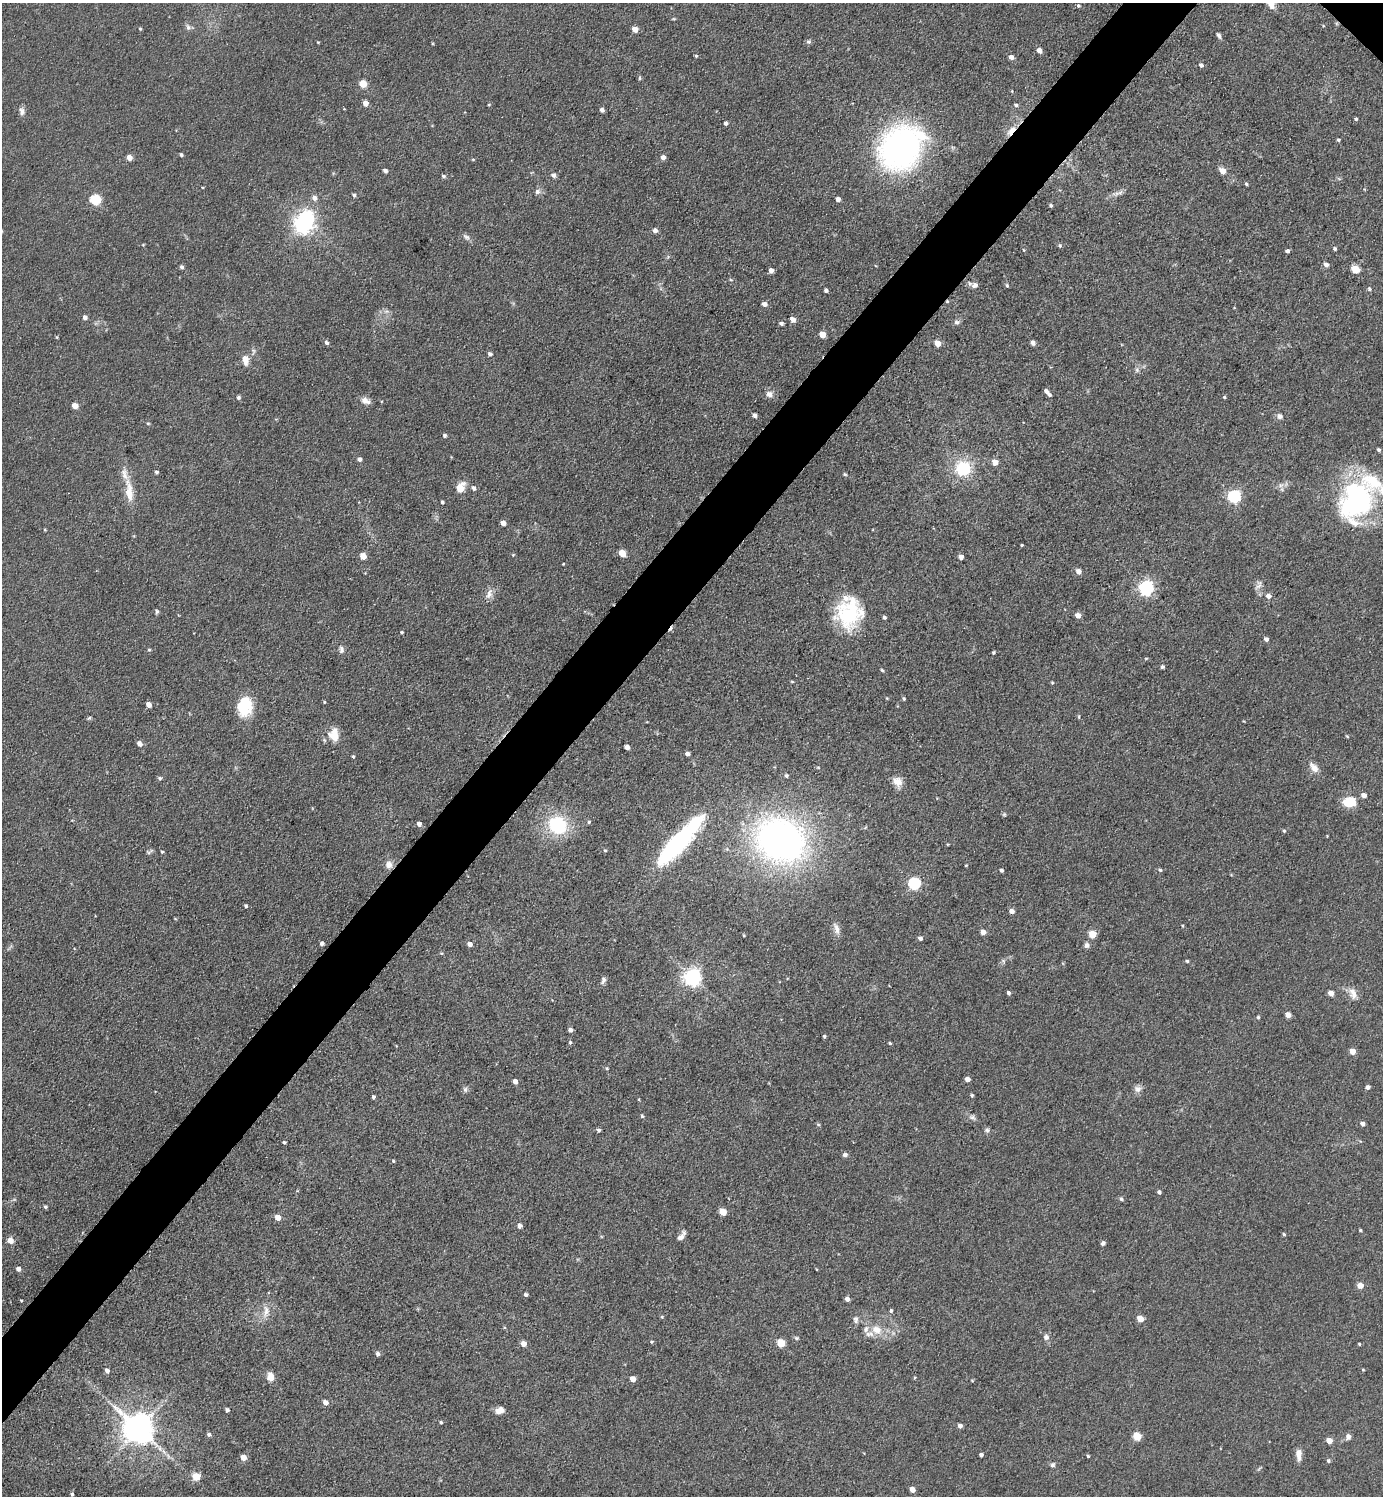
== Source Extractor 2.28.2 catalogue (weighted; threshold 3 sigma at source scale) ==
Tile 7 of 4 x 4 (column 3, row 2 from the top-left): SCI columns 3062-4442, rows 2989-4482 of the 5979 x 5977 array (HDU 1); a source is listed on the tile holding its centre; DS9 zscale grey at full resolution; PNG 1385 x 1498 px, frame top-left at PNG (2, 3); no overlay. Shown black and unused: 5% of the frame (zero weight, under 3 of 5 exposures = <1% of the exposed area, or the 3 px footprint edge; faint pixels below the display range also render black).
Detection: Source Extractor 2.28.2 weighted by HDU 2 'WHT'; one run over the whole footprint, this tile lists its part. Background 0.0607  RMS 0.0073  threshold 0.0326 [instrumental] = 3 sigma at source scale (4.5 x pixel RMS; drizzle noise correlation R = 1.50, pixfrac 1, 0.05/0.05 arcsec/px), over >= 5 px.
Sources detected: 259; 4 inside a brighter object's white glare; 2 cosmic-ray / hot-pixel residue — not listed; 7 inside a brighter listed object's ellipse — not listed separately; the other 246 listed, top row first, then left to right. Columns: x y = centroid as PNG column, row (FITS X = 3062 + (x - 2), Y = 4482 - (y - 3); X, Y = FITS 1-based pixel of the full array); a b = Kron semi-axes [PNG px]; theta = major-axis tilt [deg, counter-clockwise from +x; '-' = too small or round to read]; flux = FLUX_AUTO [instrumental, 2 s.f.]
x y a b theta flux
1078 6 4 4 - 1.1
188 27 7 6 - 2
140 29 4 3 - 0.91
635 29 5 4 - 7.2
1219 35 7 4 -67 1.9
318 42 4 3 - 0.53
808 42 7 6 - 1.5
1039 50 5 4 - 4.6
696 56 4 4 - 0.89
1011 57 5 4 - 3.7
1201 65 5 4 - 1.9
639 78 5 3 - 0.9
363 84 5 5 - 16
365 103 5 4 - 5.6
489 105 4 4 - 0.64
1016 105 5 4 - 1.3
602 110 4 4 - 2.8
22 111 11 7 -84 3
1356 119 3 3 - 1.4
725 123 4 4 - 2
1011 131 15 6 50 7.5
1338 140 4 3 - 1
900 149 37 32 64 240
181 155 4 3 - 1.3
663 157 5 5 - 3.3
129 158 5 4 - 6.1
473 159 4 3 - 0.7
385 171 4 4 - 2.4
1223 171 5 4 - 9.1
553 175 6 5 - 2.5
443 176 5 4 - 1.6
1246 184 4 3 - 1
203 187 4 2 - 0.59
537 191 8 7 - 2.5
1117 193 20 3 15 3.1
354 195 5 4 - 1.6
315 198 6 5 - 3.2
95 199 6 5 - 49
838 199 4 4 - 3.3
1051 205 4 4 - 1.4
302 225 7 6 - 260
655 230 5 5 - 3.6
466 237 10 6 -33 2.3
143 245 4 3 - 0.58
1060 246 5 4 - 1.3
1335 249 4 4 - 1.2
1024 250 5 3 - 0.63
1287 251 4 4 - 2.3
1326 265 5 5 - 3.3
182 267 4 4 - 1.9
1355 269 5 5 - 22
771 271 4 4 - 4.4
975 285 9 7 -10 3.2
1007 285 5 4 - 0.98
1369 289 5 4 - 1.2
826 290 4 3 - 1.8
764 304 5 4 - 3.5
386 311 7 4 -17 1.7
85 317 4 4 - 3.3
793 319 6 5 - 4.2
957 322 7 6 - 2.1
781 323 4 4 - 2.1
822 335 5 4 - 11
57 337 5 3 - 0.71
326 343 5 5 - 1.9
938 343 5 4 - 12
1033 343 5 5 - 2.5
490 354 5 4 - 2.1
245 360 9 6 -80 7.2
1046 391 5 4 - 2.6
769 394 9 9 - 3.6
238 397 5 5 - 1.3
1224 397 5 4 - 0.87
366 401 13 7 -22 4.1
75 406 5 4 - 8.2
755 415 4 4 - 2.4
1280 416 7 6 - 3
148 423 4 4 - 0.93
445 435 4 4 - 1.5
1379 450 4 4 - 1.3
359 459 4 4 - 2.6
995 462 5 5 - 7.3
963 469 18 18 - 30
156 472 4 4 - 1.4
845 474 5 4 - 1
460 488 6 5 - 17
474 488 6 5 - 2.3
129 492 31 10 -84 13
1234 496 6 6 - 120
1355 500 41 30 66 140
442 502 3 3 - 1.3
503 523 4 4 - 5.8
45 530 4 3 - 0.67
1022 545 3 2 - 0.85
622 553 5 4 - 13
513 555 4 4 - 0.76
363 556 5 4 - 10
961 557 4 4 - 4.2
563 564 3 2 - 0.56
1078 571 5 4 - 4.9
1259 585 14 7 63 3.3
1146 588 6 6 - 200
489 594 15 8 72 4.6
1269 596 5 5 - 3.7
157 611 6 5 - 1.3
849 615 36 26 -56 49
1078 615 5 4 - 5.6
884 617 4 4 - 1.3
402 632 4 3 - 0.87
1266 639 4 4 - 2.7
149 650 4 4 - 1.1
341 650 9 6 84 2.4
993 653 3 3 - 1.1
1146 659 5 3 - 0.68
1162 667 4 4 - 1.4
882 670 4 4 - 1.1
792 682 5 3 - 0.73
1052 683 4 4 - 0.77
887 698 5 3 - 0.68
904 698 5 4 - 0.94
324 702 4 3 - 0.71
148 704 4 4 - 5.3
244 707 22 16 79 25
89 718 6 4 44 0.88
334 734 15 11 87 11
1347 736 4 4 - 0.75
139 744 5 5 - 4.2
627 747 4 4 - 4
687 754 4 4 - 2.9
353 756 4 3 - 1.1
818 767 5 3 - 0.69
1314 768 13 8 -52 5.8
786 776 4 4 - 1.4
160 778 5 5 - 1.4
897 782 13 10 -55 6.9
1364 795 5 5 - 3.9
1350 802 11 8 -2 23
1004 814 6 5 - 1
589 822 4 4 - 1.3
419 824 4 4 - 3.8
557 825 17 14 -36 55
1284 831 4 4 - 0.97
780 840 40 32 -28 370
675 846 48 16 47 100
151 850 7 4 25 1.5
605 850 5 4 - 0.95
162 852 3 3 - 0.95
389 865 10 8 -86 4.7
966 865 3 2 - 0.7
1001 870 4 3 - 1.8
1160 870 5 4 - 1.2
914 883 6 5 - 94
246 906 4 3 - 1.5
1012 911 4 4 - 4.4
175 919 5 3 - 0.64
836 929 17 7 -74 4.4
983 932 4 4 - 6
1092 934 5 5 - 19
744 935 3 3 - 0.67
920 938 4 4 - 2.8
322 943 4 4 - 2.7
470 944 4 4 - 5.4
1087 945 7 6 - 2.2
441 953 5 3 - 0.69
1187 961 4 4 - 1
692 977 6 6 - 280
603 980 10 6 75 2.1
1008 993 4 3 - 1.8
1331 993 5 4 - 4.9
1353 994 16 9 -70 5.8
1288 1015 5 4 - 6.7
1258 1017 4 4 - 0.92
570 1030 4 4 - 3.2
824 1036 3 3 - 1.1
570 1042 5 4 - 1.2
890 1043 4 3 - 0.93
1353 1051 4 4 - 9.3
607 1068 5 4 - 0.98
967 1079 4 4 - 4.4
515 1081 4 4 - 4.8
1368 1087 4 4 - 2.5
465 1089 8 6 -77 1.7
1138 1089 10 9 - 3.6
972 1095 4 3 - 1.3
374 1097 4 3 - 1.7
642 1116 4 4 - 1.2
972 1117 9 6 -14 2.2
1363 1124 4 4 - 2.8
818 1125 6 4 -2 0.88
599 1130 4 4 - 1.6
987 1130 7 6 - 1.8
284 1142 3 3 - 1.1
845 1155 5 5 - 2.5
393 1161 4 3 - 0.83
1159 1192 4 4 - 1.8
1121 1199 5 4 - 1.2
45 1207 4 4 - 1.2
723 1212 5 4 - 15
278 1218 5 4 - 8.3
519 1226 5 4 - 3.2
1360 1230 4 3 - 0.8
1284 1234 4 3 - 0.96
681 1236 12 5 51 3.8
10 1240 5 5 - 8
1103 1243 5 4 - 1.8
18 1269 4 4 - 3.5
1360 1285 5 4 - 8.1
526 1295 4 3 - 1.6
847 1299 4 4 - 3.6
21 1300 4 2 - 0.62
266 1311 18 8 84 6.2
891 1311 5 4 - 1.4
662 1317 4 4 - 0.83
1140 1319 5 4 - 12
856 1320 10 6 -82 2.5
876 1330 16 11 -17 10
1046 1337 8 7 - 2.6
796 1338 6 5 - 1.2
652 1342 5 4 - 0.92
781 1343 5 5 - 22
523 1344 4 4 - 6.7
1359 1344 4 3 - 0.72
377 1354 5 4 - 2.2
1363 1370 4 3 - 0.67
107 1371 4 4 - 3
270 1377 10 8 90 5.7
633 1379 5 4 - 8.2
325 1402 5 4 - 4.1
227 1410 4 4 - 2.4
500 1410 9 7 18 5
441 1422 4 4 - 1.1
960 1426 4 4 - 3.2
138 1429 9 8 - 1400
209 1434 5 4 - 1.8
1137 1436 5 5 - 23
1348 1437 6 6 - 3.1
1329 1441 5 4 - 8.3
981 1455 4 3 - 2.3
1299 1455 13 6 -86 5.4
1088 1456 3 3 - 0.92
243 1457 5 4 - 8.2
1328 1461 4 4 - 1.5
1052 1465 6 5 - 1.6
196 1477 5 5 - 21
912 1489 4 4 - 5.9
72 1494 4 3 - 1
Overlapping masked pixels (flux is a lower limit): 1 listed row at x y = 1011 131